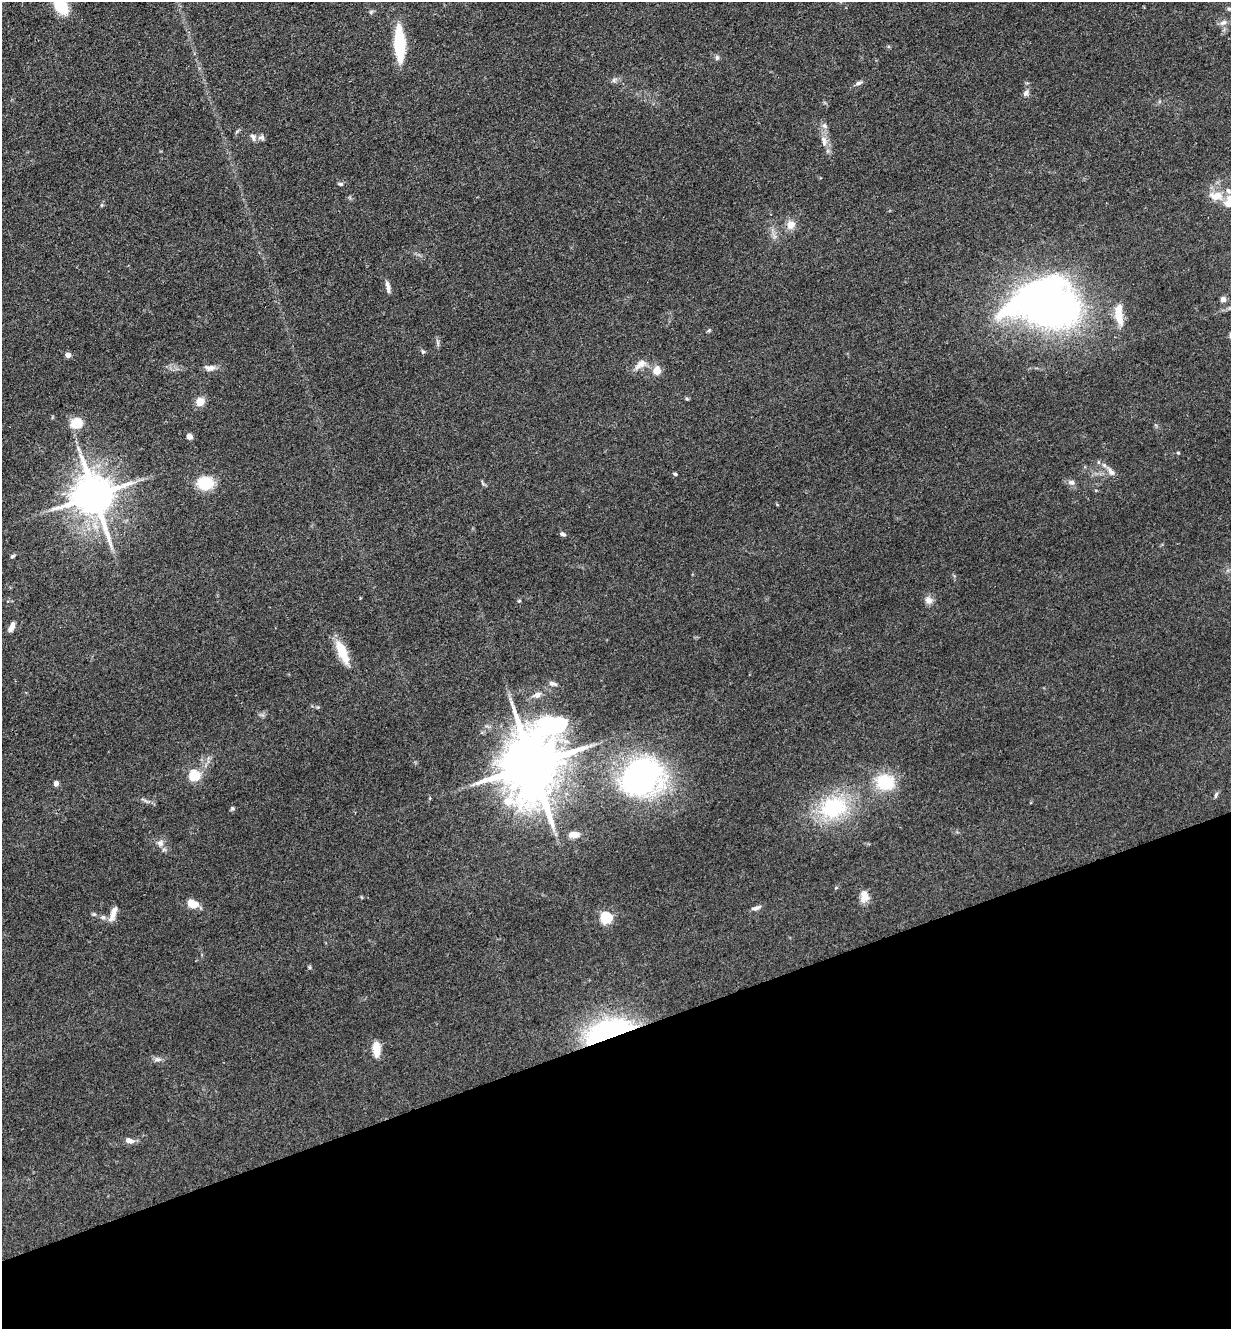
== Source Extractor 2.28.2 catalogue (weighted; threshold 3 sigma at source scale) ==
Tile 14 of 4 x 4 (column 2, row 4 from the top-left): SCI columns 1521-2749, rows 58-1384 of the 5372 x 5421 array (HDU 1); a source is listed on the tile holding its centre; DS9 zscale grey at full resolution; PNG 1233 x 1331 px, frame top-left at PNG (2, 2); no overlay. Shown black and unused: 22% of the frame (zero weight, under 3 of 4 exposures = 5% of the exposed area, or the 3 px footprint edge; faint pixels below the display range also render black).
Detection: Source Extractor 2.28.2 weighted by HDU 2 'WHT'; one run over the whole footprint, this tile lists its part. Background 0.0598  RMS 0.0054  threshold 0.0244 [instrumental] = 3 sigma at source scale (4.5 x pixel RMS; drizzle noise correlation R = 1.50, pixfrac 1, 0.05/0.05 arcsec/px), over >= 5 px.
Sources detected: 69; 1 long thin detection or spike segment (spike, bleed or trail) — not listed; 3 inside a brighter listed object's ellipse — not listed separately; the other 65 listed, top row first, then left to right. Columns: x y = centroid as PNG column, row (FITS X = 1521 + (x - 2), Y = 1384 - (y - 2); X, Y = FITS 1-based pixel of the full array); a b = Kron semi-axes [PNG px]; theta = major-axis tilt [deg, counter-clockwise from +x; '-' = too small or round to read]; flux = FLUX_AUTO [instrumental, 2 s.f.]
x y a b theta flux
60 5 18 10 -61 24
1229 9 7 5 -1 0.92
371 12 6 5 - 0.92
1223 22 10 7 15 2.3
399 44 28 8 -87 44
717 58 7 5 -76 1.1
614 80 7 5 60 1.2
858 83 9 5 17 1.5
1026 93 9 6 61 1.7
825 126 8 7 - 1.9
253 137 11 6 -71 1.8
261 138 10 7 -18 1.6
824 141 16 7 -77 4.2
340 184 7 4 -1 1.1
1216 196 20 12 -2 8.4
791 225 12 10 72 5
388 287 15 4 -80 2.4
1223 299 4 4 - 3.6
1045 304 66 43 -5 340
1119 314 27 9 -83 12
423 351 6 5 - 0.89
68 355 4 4 - 3.8
640 364 18 9 39 4.6
210 368 15 8 -1 3.1
656 371 10 9 - 5.2
687 399 5 4 - 0.76
200 402 10 9 - 5.4
76 423 9 8 - 15
189 436 4 4 - 5.6
1178 453 4 4 - 0.55
1111 472 14 7 -44 3.1
675 474 5 3 - 0.81
1071 482 9 7 -14 2.1
205 483 18 14 2 15
482 483 9 3 -69 0.72
94 496 12 11 - 2100
563 534 8 4 -17 1.2
12 556 6 4 38 0.89
929 600 10 9 - 3.2
519 601 5 4 - 0.62
11 627 11 5 65 3.1
342 652 32 11 -66 12
552 683 11 5 -14 1.8
537 695 12 7 22 2.9
532 765 21 15 79 5100
194 775 5 5 - 41
642 777 43 36 29 140
885 782 23 18 -11 20
56 783 4 4 - 3.3
1216 795 8 5 63 1.1
833 807 33 24 19 45
232 808 6 5 - 0.8
574 834 11 6 2 5.3
160 843 10 9 - 3
864 897 15 10 89 4.9
192 904 11 8 -20 7.9
756 908 12 5 17 1.9
113 913 22 7 72 4.4
103 917 7 6 - 1.4
606 917 6 5 - 62
310 967 6 4 -90 0.68
610 1032 36 17 16 130
376 1049 19 9 -88 6.4
158 1059 8 6 0 1.7
129 1140 11 6 -18 2.9
Overlapping masked pixels (flux is a lower limit): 1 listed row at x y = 610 1032
Isophote crosses this tile's border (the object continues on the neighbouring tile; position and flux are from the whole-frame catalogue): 2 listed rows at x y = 60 5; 1229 9